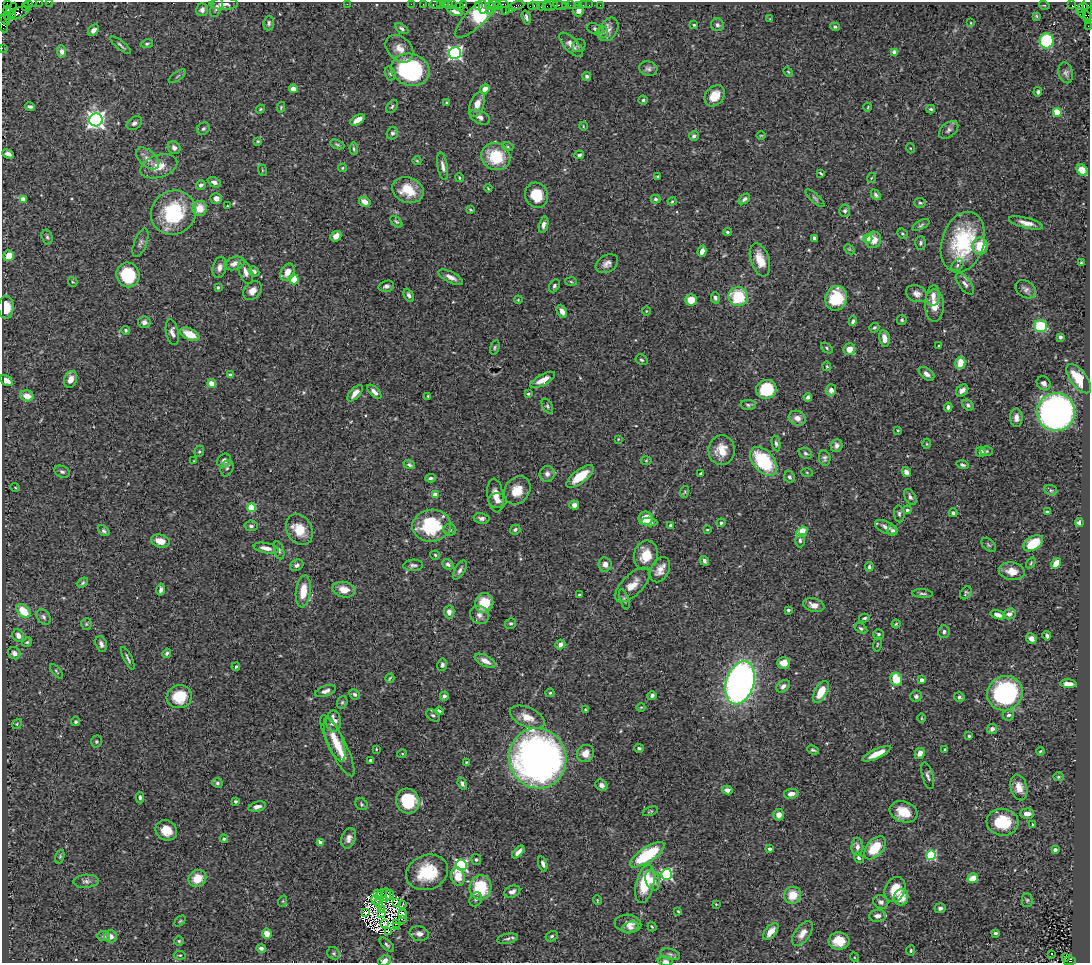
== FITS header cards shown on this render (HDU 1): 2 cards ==
NAXIS1  =                 1088
NAXIS2  =                  961

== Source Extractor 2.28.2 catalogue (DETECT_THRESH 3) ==
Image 1088 x 961 px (HDU 1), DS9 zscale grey, 1 PNG px = 1 image px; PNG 1092 x 965 px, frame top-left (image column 1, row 961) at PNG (2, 2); each listed source drawn as its Kron ellipse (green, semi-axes under 4 px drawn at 4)
Background 1.23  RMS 0.025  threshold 0.0761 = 3 sigma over >= 5 px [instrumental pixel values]
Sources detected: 514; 8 with non-positive FLUX_AUTO (blend fragments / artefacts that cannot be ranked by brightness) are neither listed nor drawn; of the other 506, the 500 brightest by FLUX_AUTO listed and drawn (6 fainter detections omitted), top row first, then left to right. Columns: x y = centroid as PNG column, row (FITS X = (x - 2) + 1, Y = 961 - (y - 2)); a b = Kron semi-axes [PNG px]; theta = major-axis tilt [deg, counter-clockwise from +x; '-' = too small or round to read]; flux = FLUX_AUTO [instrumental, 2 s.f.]
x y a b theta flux
32 2 5 2 - 150
39 2 2 2 - 21
49 2 2 2 - 26
28 3 3 2 - 60
224 4 14 6 0 11
347 4 2 2 - 6.5
411 4 2 2 - 27
423 4 2 2 - 11
435 4 6 3 10 77
445 4 3 2 - 71
452 4 3 2 - 70
464 4 3 3 - 120
502 4 7 2 -1 270
7 5 3 2 - 130
440 5 3 2 - 86
448 5 3 3 - 47
478 5 4 2 - 99
496 5 7 3 -25 430
537 5 2 2 - 34
551 5 7 5 20 380
560 5 7 2 -18 130
566 5 3 2 - 49
570 5 2 2 - 17
578 5 3 3 - 110
583 5 2 2 - 7.5
589 5 2 2 - 14
600 5 2 2 - 16
1044 5 5 3 - 1.5
1072 5 3 2 - 14
25 6 2 2 - 24
490 6 4 2 - 210
517 6 8 3 14 220
533 6 5 3 - 91
541 6 4 3 - 180
547 6 5 2 - 110
459 7 3 2 - 72
483 7 7 3 -87 200
216 8 10 5 68 6
1082 8 6 4 35 250
1087 8 15 4 86 210
11 9 7 4 56 120
7 10 4 3 - 400
202 10 6 6 - 7.3
489 10 3 2 - 69
505 10 3 3 - 42
510 10 3 2 - 4
579 10 6 5 - 7
455 11 7 4 -19 7.4
17 13 13 5 20 710
479 14 32 9 45 150
1089 14 6 2 70 140
12 15 3 3 - 740
1085 15 10 4 -33 300
1036 16 4 4 - 1.7
526 18 7 4 -72 5.6
5 19 6 3 -59 110
770 19 4 4 - 1.3
269 23 7 5 84 3.8
971 23 3 2 - 1.1
3 24 9 4 -77 210
694 25 3 3 - 1.7
717 25 7 6 - 4.9
1088 26 2 2 - 14
835 27 5 4 - 3.3
402 29 7 4 -30 3.9
595 29 8 5 -18 4.9
608 29 12 8 59 10
93 30 6 4 46 6.8
602 32 6 6 - 4.1
1046 41 7 7 - 120
147 44 6 4 11 2.9
121 45 13 3 -39 3.7
571 45 16 6 -46 12
579 45 7 6 - 3.2
2 48 2 2 - 26
399 49 16 11 -46 18
62 51 6 4 -87 5.1
894 52 4 4 - 25
455 53 6 6 - 400
648 68 9 7 -14 5.5
410 70 19 16 -15 220
788 72 5 4 - 1.8
390 73 7 5 -74 3.6
1066 73 10 7 -74 5.6
177 76 10 2 35 2.2
587 76 4 4 - 3.3
293 89 4 4 - 10
485 89 5 4 - 12
1038 92 5 4 - 2.7
715 96 11 9 51 30
643 100 4 4 - 2.7
447 102 4 3 - 1.7
477 104 13 7 70 17
30 107 5 3 - 3.9
281 107 5 4 - 2
392 107 7 5 52 3.1
868 107 4 2 - 1.4
260 109 5 4 - 1.9
931 109 4 3 - 2.4
1057 112 4 4 - 47
480 117 11 6 -28 8.5
96 120 6 6 - 740
358 120 8 4 30 15
134 123 8 6 34 5.5
583 126 4 3 - 1.2
203 129 7 5 41 3.3
949 130 11 7 41 6.3
392 133 6 5 - 4.2
761 135 4 3 - 1.5
694 136 5 4 - 4.4
258 141 4 3 - 1.8
337 144 7 4 -22 3.1
508 147 5 3 - 1.7
174 148 7 6 - 6
910 148 5 3 - 1.5
354 149 6 4 -86 2.8
8 154 6 4 -23 8.3
579 155 5 4 - 3.6
496 157 15 13 -24 65
147 158 14 8 -42 12
417 161 4 3 - 1.4
159 166 19 11 18 23
443 166 14 5 -80 8.5
342 168 4 4 - 2.1
262 170 6 3 -72 1.8
1082 170 6 5 - 23
821 173 4 2 - 2.2
658 177 4 3 - 1.9
459 178 4 3 - 1.8
871 178 5 3 - 1.7
214 182 7 5 -23 7.7
201 185 5 4 - 4.3
488 188 4 2 - 1.5
408 190 16 12 -19 41
536 195 12 11 - 39
876 195 6 4 -47 4.5
216 198 6 5 - 8.7
815 198 12 4 -42 3.8
23 199 4 4 - 20
656 199 5 4 - 2.9
744 199 6 4 38 4.1
672 201 4 4 - 2
365 202 6 4 -30 14
920 203 6 5 - 2.5
227 206 3 2 - 1.2
200 208 7 7 - 24
471 210 4 3 - 1.7
845 211 6 5 - 3.9
173 213 23 21 36 120
396 222 7 4 -44 2.8
1026 223 17 5 -14 12
544 225 8 4 77 6.6
921 225 9 4 27 3.1
727 232 4 3 - 2.7
902 234 5 4 - 2.4
336 236 6 5 - 10
47 237 7 5 -74 3.5
814 238 4 3 - 3.7
868 239 4 4 - 18
874 240 8 7 - 18
963 242 31 21 72 150
140 243 15 6 69 6.4
921 243 7 5 87 3.6
980 246 8 8 - 39
849 249 6 4 -43 2.4
702 251 6 4 74 11
9 256 5 5 - 23
760 260 17 9 -71 28
234 263 10 6 17 9.8
1081 263 4 3 - 2.1
607 264 12 8 31 9.3
957 265 7 5 45 3.9
220 267 11 7 76 9.3
254 271 6 4 -45 4
245 272 12 6 -70 10
287 272 9 6 64 16
128 275 12 11 - 77
451 277 13 5 -26 9.9
294 279 5 4 - 45
73 282 5 4 - 1.9
571 282 6 4 -4 2
965 284 13 6 -52 7.7
386 286 8 5 17 5
554 286 7 5 60 3.4
218 287 3 3 - 2
1026 289 11 8 -33 7.3
252 291 11 8 44 14
917 294 11 8 -21 9.6
409 295 7 4 -61 5.9
738 296 9 9 - 78
933 296 10 6 84 11
715 298 6 4 -74 3.7
836 298 12 10 69 70
518 300 4 3 - 1.6
691 300 6 5 - 24
934 305 16 9 90 21
6 307 11 7 89 28
562 311 7 4 -63 9.6
646 311 5 3 - 1.4
902 320 5 5 - 2.8
853 321 5 4 - 5.2
144 322 6 6 - 6.3
1040 326 6 6 - 81
874 328 5 4 - 2.7
125 330 4 4 - 2.5
172 332 13 6 -79 8.2
190 334 10 5 -24 31
1060 337 4 3 - 6.9
884 338 8 5 -80 15
939 346 3 2 - 1.4
495 347 7 4 73 2.9
827 348 6 4 -40 2.6
850 349 6 5 - 18
642 360 6 5 - 3.2
960 363 6 5 - 29
827 366 5 4 - 1.8
926 374 9 5 -38 7.2
230 375 4 3 - 4.9
71 379 8 6 69 14
1079 379 17 8 -53 54
6 380 7 5 -34 17
543 380 14 5 28 16
212 383 4 4 - 33
1044 383 8 6 -42 7
766 389 10 9 - 64
831 390 6 5 - 9
962 391 7 5 46 10
374 392 9 4 -45 8.4
355 393 10 5 49 14
528 394 3 3 - 2.4
27 396 7 5 -16 19
428 396 3 3 - 1.6
808 397 4 4 - 4.2
748 405 7 5 0 3.5
968 405 6 4 -45 3.6
547 406 8 5 -60 3.6
948 407 4 4 - 4.9
1056 412 19 19 - 910
797 418 9 7 -26 11
1016 418 9 6 -88 9.1
898 430 3 3 - 1.7
618 439 3 3 - 1.3
776 443 8 4 -79 3.5
927 444 5 3 - 1.6
837 446 6 6 - 6.4
722 450 15 13 88 28
199 451 6 4 68 2.6
987 451 6 5 - 2.3
981 452 5 5 - 6.4
806 453 7 5 -26 3.9
825 458 8 5 -79 4.2
224 460 7 6 - 8.1
646 460 5 3 - 1.7
194 461 3 2 - 1.2
763 461 17 10 -48 110
409 465 6 4 -22 3.9
962 465 6 4 -17 3.9
227 468 8 6 66 3.8
62 472 8 5 -25 4.3
807 472 5 3 - 1.7
906 472 5 4 - 6
701 473 4 2 - 1.8
547 474 8 7 - 7.4
580 476 16 6 37 42
789 477 6 5 - 3.7
431 478 5 4 - 4.3
15 487 5 3 - 1.5
517 490 15 12 51 28
1051 490 6 5 - 3.2
684 492 6 4 70 2.1
435 495 4 4 - 20
495 495 17 8 -82 18
910 497 9 5 -61 4.9
497 501 9 7 -8 7.9
574 505 5 4 - 8.6
251 508 4 4 - 73
907 510 4 4 - 4.8
1047 512 3 3 - 2.3
953 513 4 3 - 3.3
899 514 8 5 -84 4.1
482 518 8 5 -10 5.9
646 518 7 6 - 32
649 522 8 4 -4 8.4
1079 522 4 3 - 5.5
721 523 4 4 - 3.5
671 525 4 4 - 3.5
251 526 6 5 - 4.2
432 526 19 16 7 96
886 527 12 6 -25 10
299 530 16 12 -61 33
450 530 6 6 - 4
515 530 5 4 - 3.2
707 530 3 2 - 1.3
892 530 5 5 - 4
104 531 6 4 -39 3.5
802 531 6 4 32 57
800 540 7 4 -89 3.3
160 541 9 6 -14 20
1033 543 11 6 32 42
988 545 8 5 -40 3.5
266 548 12 5 -11 12
279 550 9 4 -73 3.9
435 555 5 4 - 2.6
646 555 15 12 77 33
704 561 5 4 - 3.9
1031 563 6 3 55 1.8
1056 563 6 4 56 24
448 564 6 5 - 5.1
605 564 7 6 - 10
297 565 7 5 27 4.8
413 565 10 5 3 4.8
869 567 5 3 - 2.9
460 570 11 5 59 6
660 570 13 9 63 14
1012 571 13 8 -9 18
83 583 6 4 42 2.8
632 585 22 10 45 22
161 590 6 4 77 4.9
344 590 11 7 -13 20
303 591 16 7 83 33
922 593 10 4 -4 3.6
966 593 7 5 55 3
579 595 3 2 - 1.9
624 599 11 4 -72 3.9
484 603 10 9 - 44
814 605 11 6 -16 12
788 610 3 3 - 2.9
23 611 8 5 -46 39
449 612 6 5 - 9.1
1009 614 6 5 - 8.9
479 615 10 8 -43 8.9
998 615 8 4 -14 7.4
44 617 8 6 -58 5.3
864 618 5 3 - 2.5
511 623 5 5 - 3.5
86 624 5 5 - 2.6
896 624 4 4 - 2.2
861 628 7 4 -30 3.2
944 632 6 5 - 4
878 634 5 5 - 4.3
18 635 6 5 - 8.6
1047 636 5 3 - 4.6
1031 638 5 5 - 7.4
27 642 5 4 - 2.2
101 644 8 5 -74 6.1
877 644 7 3 81 2.2
560 645 5 4 - 11
14 653 6 5 - 6.3
167 653 5 4 - 3.7
128 658 12 3 -63 4.2
485 661 11 5 -28 11
784 663 6 6 - 18
442 665 6 5 - 5.4
236 667 4 3 - 2.1
56 671 8 3 -50 2
390 678 5 2 - 1.7
896 679 7 5 -65 39
922 680 4 3 - 8.6
740 683 22 14 73 930
1068 684 8 4 -2 9.7
783 686 7 5 38 6.2
325 691 11 5 18 7.6
821 692 12 6 61 31
550 693 4 4 - 1.9
1005 693 18 17 - 250
355 694 5 5 - 4.9
652 695 4 3 - 4.6
444 696 4 4 - 5
916 696 6 5 - 4.4
179 697 13 11 16 50
959 697 5 5 - 3
342 702 6 5 - 2.8
641 707 4 3 - 1.3
585 710 3 2 - 2
439 711 4 3 - 4.1
433 715 7 5 -34 3.7
1008 715 6 5 - 4.4
527 717 18 9 -24 22
921 718 4 3 - 1.4
334 721 10 7 -89 20
76 722 4 4 - 2.2
17 724 5 4 - 2.2
992 729 5 5 - 6.9
969 736 3 3 - 2
335 740 23 7 -70 25
96 741 6 5 - 2.6
337 746 34 8 -63 41
639 748 5 3 - 3
376 749 3 3 - 1.3
945 749 3 2 - 1.8
813 750 6 4 -21 2.8
1040 751 4 3 - 1.8
585 753 9 8 - 15
920 753 6 5 - 10
402 754 5 3 - 1.6
877 754 15 4 25 23
538 758 30 28 -73 1000
370 760 3 3 - 3.3
466 762 4 4 - 2.3
928 776 14 5 -75 5.2
1058 777 5 4 - 2.3
217 783 5 4 - 3.4
462 784 6 4 -69 4
602 785 6 5 - 5.7
1019 787 13 8 -76 16
727 790 5 4 - 11
791 794 7 5 9 11
140 797 6 3 -86 3.8
236 801 4 3 - 2.4
408 801 12 11 - 77
361 804 6 5 - 2.9
257 807 9 4 15 7.7
650 811 8 3 20 2
903 812 14 10 -20 33
1027 814 7 5 1 13
779 815 5 5 - 11
1003 822 16 13 -6 64
1033 824 3 3 - 2.9
166 830 11 9 -32 26
349 838 10 7 70 8.5
224 839 4 3 - 2.3
320 843 4 3 - 14
857 847 9 6 89 7.9
875 848 13 8 50 50
769 849 4 3 - 4.1
1055 850 4 3 - 6.5
518 852 8 4 47 7.8
647 855 20 7 33 110
931 855 5 4 - 130
60 857 7 4 71 2.3
859 858 5 4 - 3.8
476 860 5 5 - 3.1
543 864 8 4 -72 5.1
461 865 5 5 - 270
427 872 21 17 20 73
666 874 5 5 - 210
458 876 9 7 -76 29
197 878 9 8 - 29
973 878 5 4 - 25
653 880 10 7 -72 16
86 881 13 6 4 6.9
645 884 19 9 78 74
481 887 12 11 - 81
895 890 13 10 66 34
512 892 8 5 24 6.7
377 893 3 2 - 1.4
381 894 6 2 34 1.4
386 895 6 4 -87 2.5
390 895 5 2 - 1.8
793 895 8 8 - 31
901 897 8 7 - 21
476 899 7 6 - 4
376 900 5 2 - 1.3
597 900 5 3 - 1.4
1027 900 6 5 - 2.9
283 901 6 3 72 1.8
396 902 3 2 - 1.8
881 902 8 6 -29 5.2
379 904 4 2 - 1.4
403 904 3 2 - 2
716 904 4 3 - 1.2
940 908 5 4 - 4.6
382 909 3 2 - 1.6
678 911 4 3 - 1.6
366 913 4 2 - 1.2
381 914 3 3 - 1.4
402 914 4 4 - 7.1
877 916 8 6 3 9.1
402 919 2 2 - 2
180 921 6 4 45 2.1
396 923 2 2 - 2
385 924 3 2 - 2.1
628 924 13 9 -5 14
396 927 3 2 - 2.1
630 927 8 5 18 6
652 927 5 3 - 1.8
771 931 10 5 49 15
388 932 3 3 - 3
802 933 14 7 53 14
995 933 4 3 - 3.3
267 934 5 5 - 18
419 934 9 7 -13 8.7
104 936 6 5 - 3.7
111 936 6 6 - 8.8
552 936 6 5 - 3.7
508 939 10 5 12 4.5
179 941 5 5 - 2.3
839 941 10 8 -1 26
387 945 9 4 -44 3.6
261 948 5 4 - 4.7
911 950 5 4 - 2.3
334 953 7 5 -47 3.3
670 954 10 5 -14 4.9
1051 954 3 2 - 5.2
180 955 6 3 -6 1.8
854 957 5 3 - 1.5
1066 957 3 2 - 140
385 960 6 5 - 9.7
665 961 8 4 -6 5.6
1070 961 6 3 2 1400
At the frame edge (FLAGS 8, measured only in part): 12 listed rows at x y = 32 2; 39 2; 49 2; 28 3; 224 4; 1089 14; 3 24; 1088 26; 2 48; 385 960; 665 961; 1070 961
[6 fainter detections neither listed nor drawn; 8 non-positive-flux detections neither listed nor drawn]